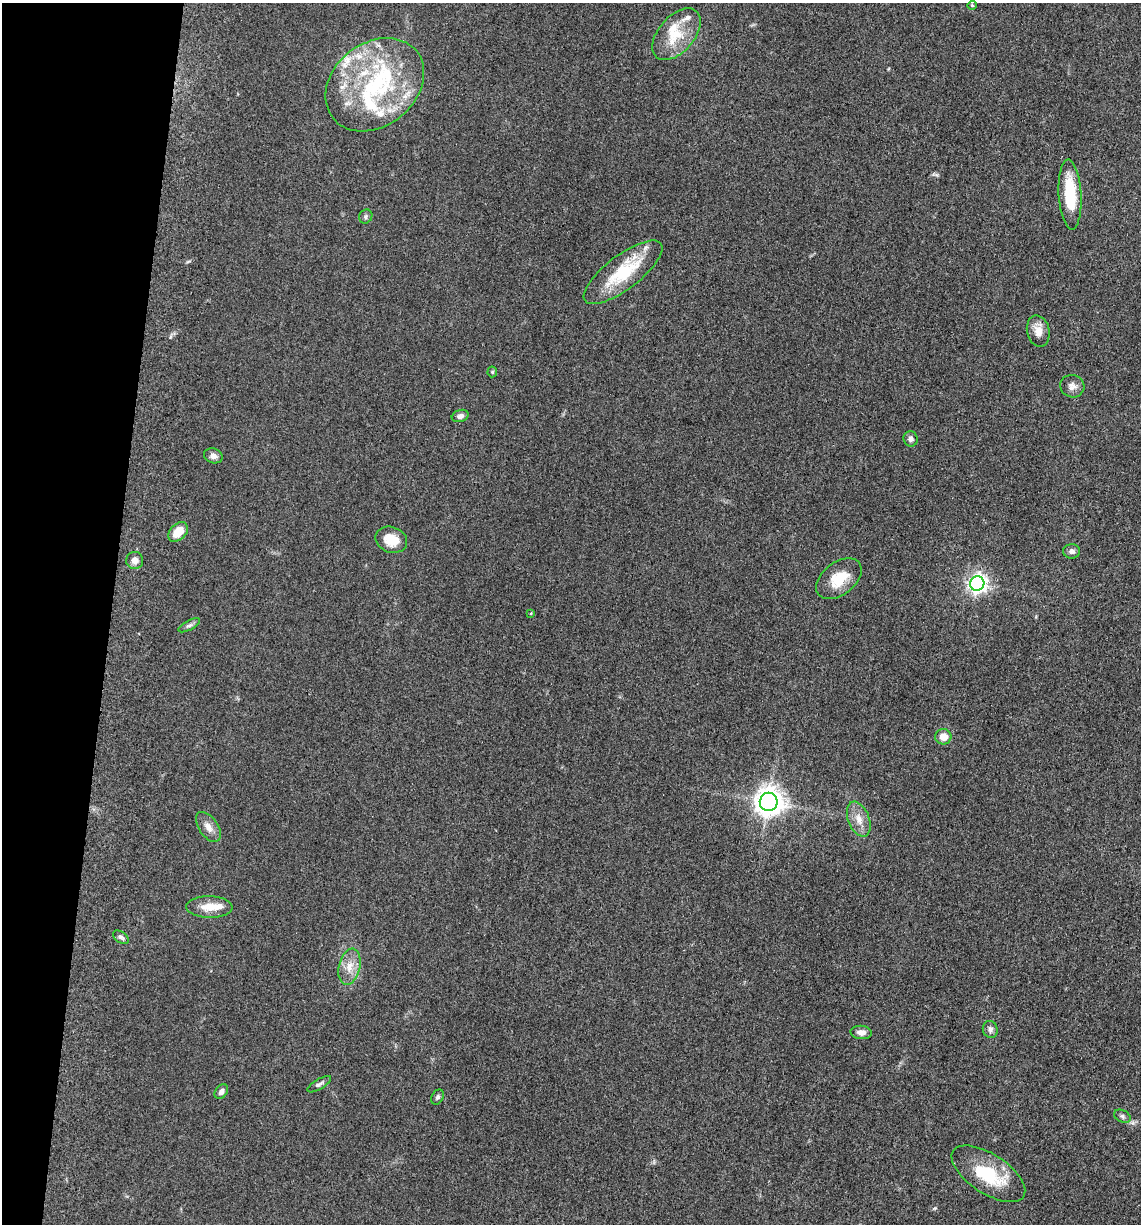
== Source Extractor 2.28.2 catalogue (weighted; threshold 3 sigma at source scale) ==
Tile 9 of 4 x 4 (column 1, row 3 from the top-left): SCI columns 247-1385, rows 1243-2464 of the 4980 x 4922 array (HDU 1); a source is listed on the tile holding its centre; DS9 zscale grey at full resolution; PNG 1143 x 1226 px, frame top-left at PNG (2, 3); each listed source drawn as its Kron ellipse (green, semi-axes under 4 px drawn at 4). Shown black and unused: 10% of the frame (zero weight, under 3 of 5 exposures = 4% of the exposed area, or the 3 px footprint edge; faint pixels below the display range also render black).
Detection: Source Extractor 2.28.2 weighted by HDU 2 'WHT'; one run over the whole footprint, this tile lists its part. Background 0.0565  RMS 0.0059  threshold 0.0265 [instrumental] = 3 sigma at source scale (4.5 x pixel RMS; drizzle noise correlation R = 1.50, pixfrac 1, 0.05/0.05 arcsec/px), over >= 5 px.
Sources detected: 45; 1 inside a brighter object's white glare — neither listed nor drawn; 10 inside a brighter listed object's ellipse — not listed separately; the other 34 listed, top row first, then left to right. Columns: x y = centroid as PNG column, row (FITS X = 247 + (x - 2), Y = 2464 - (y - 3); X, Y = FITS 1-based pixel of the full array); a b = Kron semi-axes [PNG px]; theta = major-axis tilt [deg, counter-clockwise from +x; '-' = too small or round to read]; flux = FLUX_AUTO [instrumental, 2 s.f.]
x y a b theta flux
972 5 4 4 - 0.6
676 34 30 18 49 18
375 85 54 41 39 81
1070 195 35 11 -87 27
366 216 7 6 - 1.3
623 272 47 17 37 34
1038 331 16 11 -76 6
492 372 5 5 - 0.75
1072 386 12 11 - 3.6
460 416 9 6 19 2.2
910 439 8 7 - 2.2
213 456 9 7 -18 2.6
178 532 11 7 44 9.6
391 540 16 12 -21 11
1072 551 8 7 - 2.4
135 561 8 8 - 3.6
839 579 26 16 37 15
977 584 7 7 - 260
531 613 4 3 - 0.51
189 625 12 4 28 1.6
943 737 8 7 - 6.2
769 802 9 9 - 760
859 819 18 10 -68 6.9
208 827 17 9 -55 4.7
209 907 23 10 -1 9.3
121 937 9 5 -34 1.5
349 967 18 10 78 7.6
990 1030 8 7 - 2.3
861 1032 11 6 -5 3.4
319 1084 13 5 31 1.7
221 1092 8 6 53 2.5
437 1097 8 5 60 1.3
1122 1116 9 6 -26 1.5
988 1174 42 19 -33 29